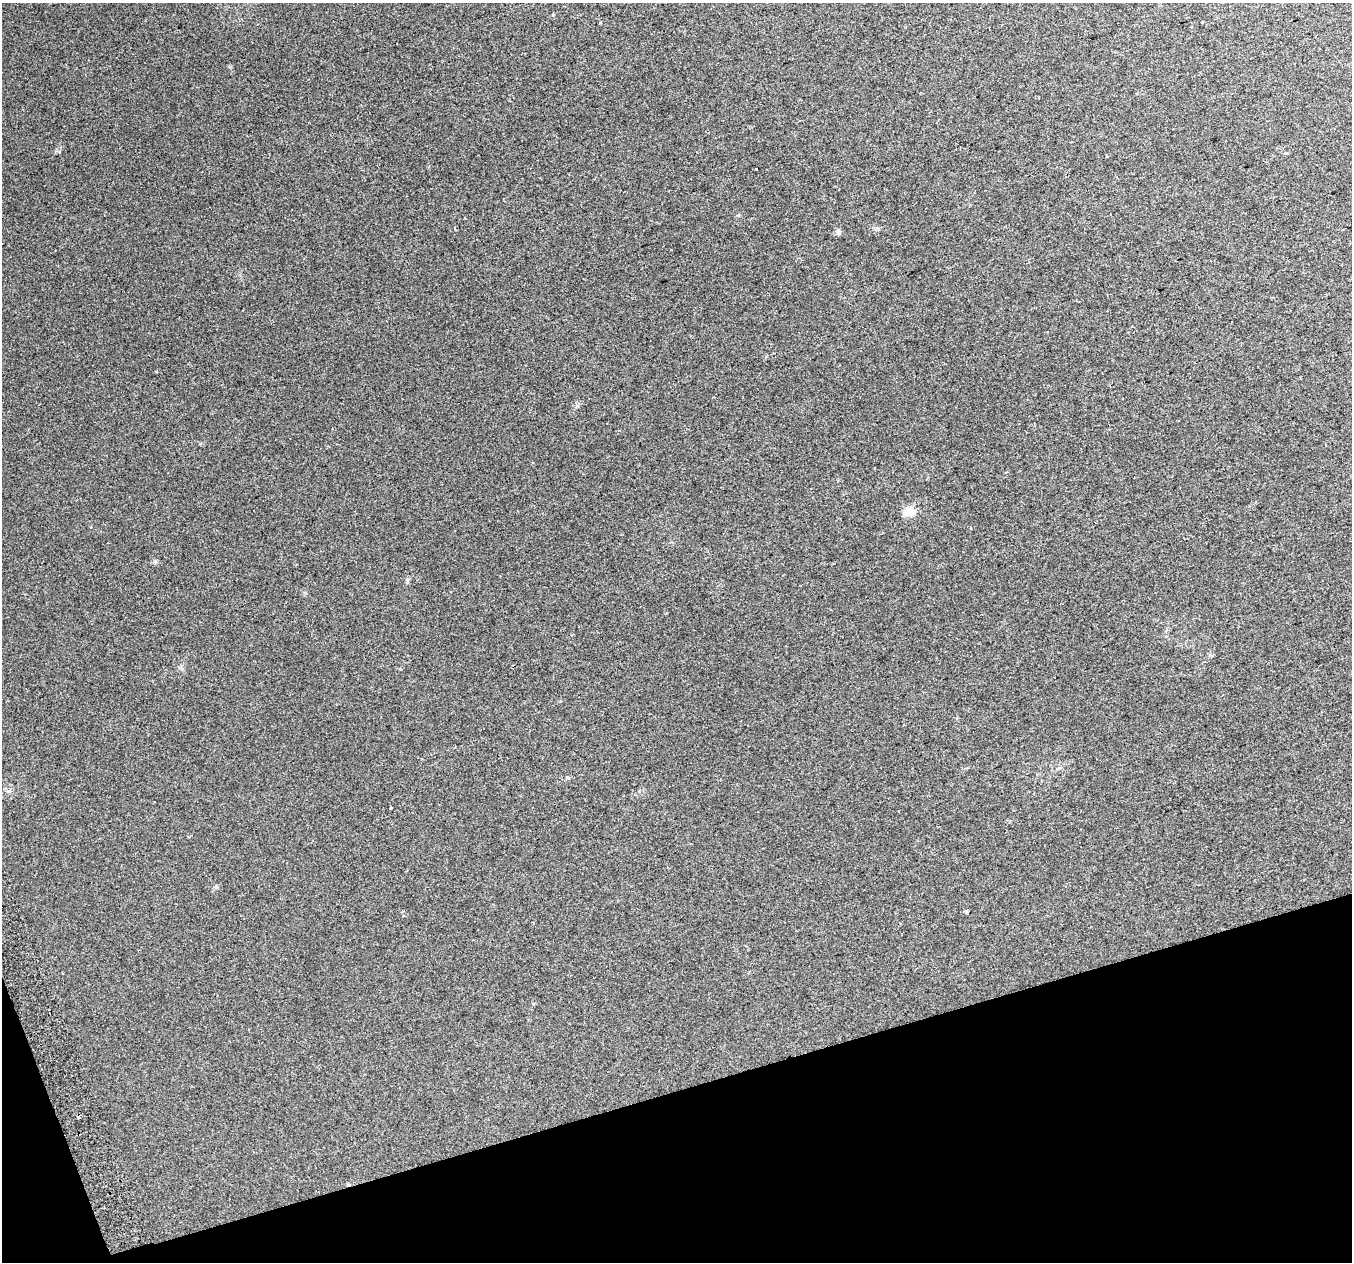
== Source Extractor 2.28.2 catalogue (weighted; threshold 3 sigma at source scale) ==
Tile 14 of 4 x 4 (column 2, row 4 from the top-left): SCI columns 1394-2743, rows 135-1394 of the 5483 x 5253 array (HDU 1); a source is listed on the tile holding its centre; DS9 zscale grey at full resolution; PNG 1354 x 1264 px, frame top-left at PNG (2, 3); no overlay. Shown black and unused: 15% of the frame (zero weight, under 2 of 3 exposures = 2% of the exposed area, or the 3 px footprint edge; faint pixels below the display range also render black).
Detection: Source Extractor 2.28.2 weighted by HDU 2 'WHT'; one run over the whole footprint, this tile lists its part. Background 0.0336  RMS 0.0096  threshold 0.0434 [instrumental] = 3 sigma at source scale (4.5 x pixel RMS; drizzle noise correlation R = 1.50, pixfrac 1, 0.0396/0.0396 arcsec/px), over >= 5 px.
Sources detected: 7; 2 cosmic-ray / hot-pixel residue — not listed; the other 5 listed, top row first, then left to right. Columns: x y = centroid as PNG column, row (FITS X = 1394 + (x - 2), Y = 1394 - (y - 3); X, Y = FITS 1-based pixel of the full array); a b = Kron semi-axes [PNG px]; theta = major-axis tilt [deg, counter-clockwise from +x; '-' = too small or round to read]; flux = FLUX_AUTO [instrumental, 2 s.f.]
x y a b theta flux
756 168 3 3 - 3.6
839 232 7 4 -71 1.6
909 511 5 5 - 37
391 808 3 2 - 0.78
967 912 3 3 - 4.2